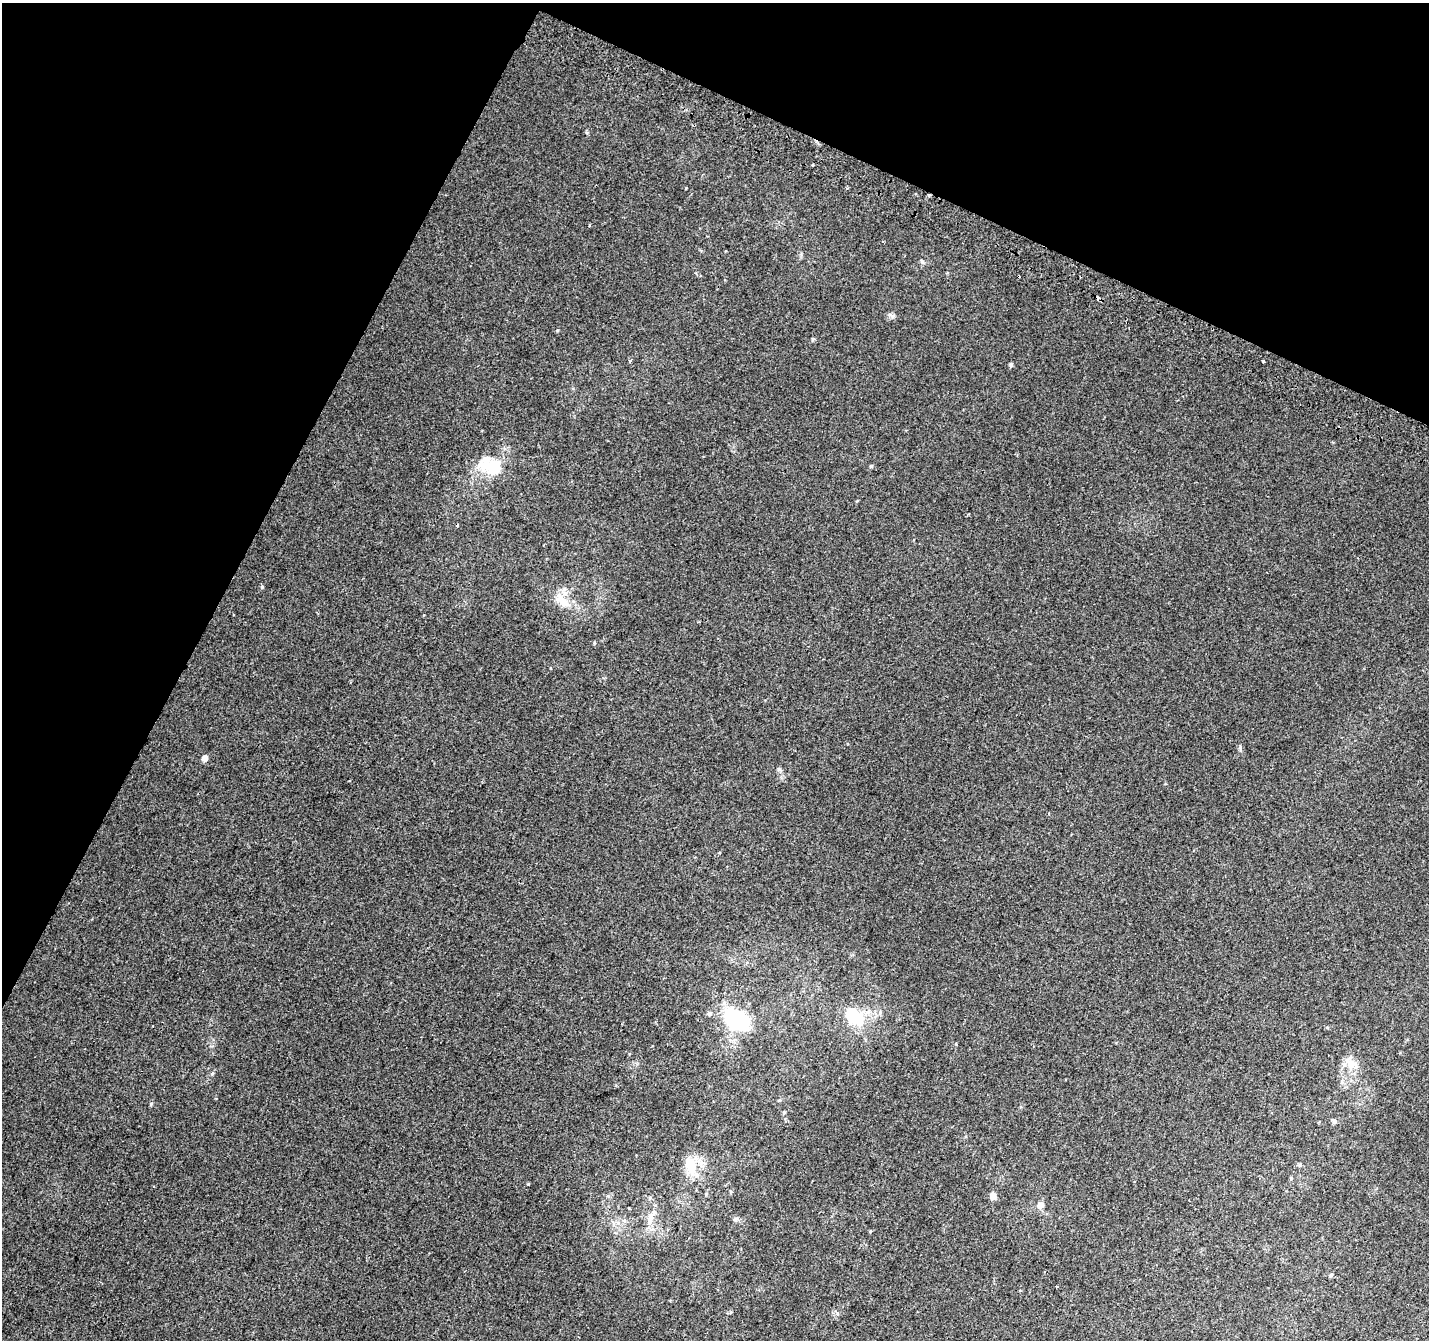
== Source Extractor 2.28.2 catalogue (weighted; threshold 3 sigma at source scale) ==
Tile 2 of 4 x 4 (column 2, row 1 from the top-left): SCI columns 1456-2882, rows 4319-5656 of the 5756 x 5897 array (HDU 1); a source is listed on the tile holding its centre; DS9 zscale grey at full resolution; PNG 1431 x 1342 px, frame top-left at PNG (2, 3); no overlay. Shown black and unused: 24% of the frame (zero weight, under 2 of 3 exposures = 2% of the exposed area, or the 3 px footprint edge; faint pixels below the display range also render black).
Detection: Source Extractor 2.28.2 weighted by HDU 2 'WHT'; one run over the whole footprint, this tile lists its part. Background 0.00306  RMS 0.0037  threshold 0.0169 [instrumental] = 3 sigma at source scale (4.5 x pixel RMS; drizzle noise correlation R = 1.50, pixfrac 1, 0.0396/0.0396 arcsec/px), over >= 5 px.
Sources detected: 36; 1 cosmic-ray / hot-pixel residue — not listed; the other 35 listed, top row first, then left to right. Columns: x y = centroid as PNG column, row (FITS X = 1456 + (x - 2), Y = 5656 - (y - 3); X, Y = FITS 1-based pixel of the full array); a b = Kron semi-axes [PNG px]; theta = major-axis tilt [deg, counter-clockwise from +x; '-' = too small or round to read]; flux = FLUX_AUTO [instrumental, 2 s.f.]
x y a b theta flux
812 165 3 3 - 1.4
847 188 3 3 - 0.42
589 225 3 2 - 0.48
922 262 6 5 - 0.73
893 316 7 6 - 0.91
557 330 5 3 - 0.32
813 339 5 4 - 0.47
630 361 3 3 - 0.59
1263 361 4 3 - 2.2
1011 365 4 4 - 0.75
491 466 31 19 -17 14
871 466 4 4 - 0.58
857 501 4 3 - 0.28
262 587 5 4 - 0.51
564 603 15 13 -44 5.2
594 643 5 3 - 0.38
205 758 5 4 - 2.9
710 1013 6 6 - 0.84
853 1016 27 16 -35 15
735 1020 23 16 -32 38
153 1026 3 2 - 0.24
1350 1063 21 12 -80 5.1
212 1073 5 4 - 0.54
151 1104 5 4 - 0.49
784 1112 4 4 - 0.42
1334 1121 6 5 - 0.98
1300 1165 6 5 - 0.55
691 1166 28 15 -84 8
528 1184 3 3 - 1.5
706 1194 5 3 - 0.37
992 1196 8 7 - 2.1
1040 1205 9 8 - 1.9
650 1218 17 8 79 4.1
1331 1275 5 5 - 0.59
1056 1286 3 2 - 0.34
Unlisted compact peaks at least as high as the median listed source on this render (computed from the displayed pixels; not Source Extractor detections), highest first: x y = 1240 747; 587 133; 837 1313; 779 769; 870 1231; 735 1219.